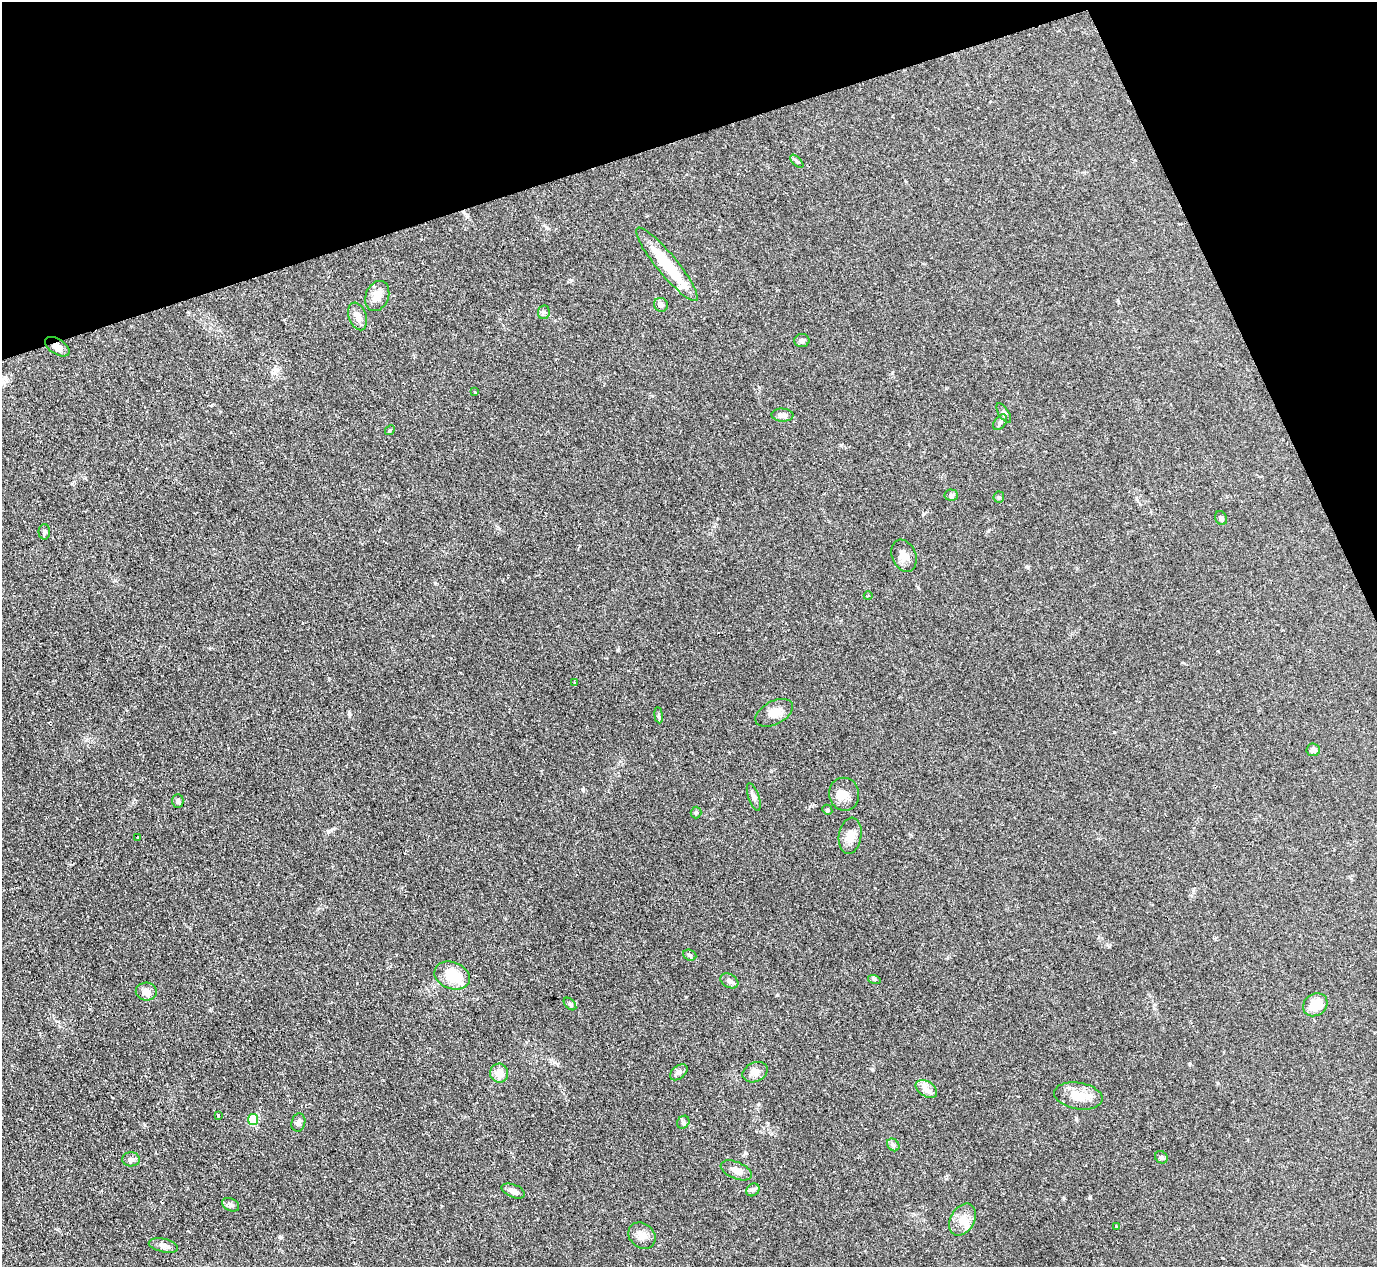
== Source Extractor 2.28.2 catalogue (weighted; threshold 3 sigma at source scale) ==
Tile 3 of 4 x 4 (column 3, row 1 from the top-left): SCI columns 2751-4125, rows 3947-5211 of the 5506 x 5493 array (HDU 1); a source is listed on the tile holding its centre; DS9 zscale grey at full resolution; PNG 1379 x 1269 px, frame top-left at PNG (2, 2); each listed source drawn as its Kron ellipse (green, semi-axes under 4 px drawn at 4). Shown black and unused: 17% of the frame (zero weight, under 2 of 3 exposures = <1% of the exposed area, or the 3 px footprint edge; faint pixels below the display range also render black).
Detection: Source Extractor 2.28.2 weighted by HDU 2 'WHT'; one run over the whole footprint, this tile lists its part. Background 0.0744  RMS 0.0056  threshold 0.025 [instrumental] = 3 sigma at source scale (4.5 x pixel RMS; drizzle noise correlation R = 1.50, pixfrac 1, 0.05/0.05 arcsec/px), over >= 5 px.
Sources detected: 58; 1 cosmic-ray / hot-pixel residue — neither listed nor drawn; the other 57 listed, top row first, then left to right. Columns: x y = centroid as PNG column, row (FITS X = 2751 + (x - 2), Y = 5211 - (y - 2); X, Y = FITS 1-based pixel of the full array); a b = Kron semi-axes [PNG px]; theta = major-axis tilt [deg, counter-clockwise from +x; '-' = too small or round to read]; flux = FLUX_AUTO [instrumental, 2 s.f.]
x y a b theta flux
797 161 8 3 -45 0.83
667 264 47 10 -50 27
377 296 16 11 67 6.6
661 305 7 6 - 1.8
544 312 7 6 - 1.2
358 316 14 8 -71 4.2
802 340 7 6 - 1.2
57 347 14 7 -32 3.4
474 392 3 3 - 0.66
1004 413 11 5 -57 1.4
782 415 11 6 -4 2.7
1000 422 9 5 54 1.5
390 430 5 4 - 0.69
951 495 7 5 -5 1.1
999 497 5 5 - 0.8
1221 518 7 5 -63 1.3
44 532 8 5 90 1.2
904 556 17 12 -67 4.2
868 596 4 3 - 0.49
575 682 3 3 - 0.61
774 713 20 11 28 5.8
659 715 8 4 -82 1
1313 750 7 6 - 1.8
844 794 16 15 - 6
754 797 14 5 -70 2.2
178 801 7 5 89 1.4
827 810 5 4 - 0.72
696 813 6 5 - 0.85
850 836 18 11 81 6.4
138 837 3 2 - 0.38
690 955 7 5 -22 1.1
452 976 18 13 -20 18
874 979 6 4 -18 0.79
729 981 9 6 -30 2.1
146 992 10 9 - 3.9
570 1004 7 4 -45 1
1315 1005 13 10 37 10
679 1072 10 6 39 1.8
755 1072 13 9 24 3.4
499 1073 9 9 - 6.1
926 1089 12 7 -33 3.3
1078 1096 24 13 -10 10
218 1115 3 2 - 1.1
253 1120 5 5 - 25
683 1122 7 5 48 1.1
298 1123 9 7 75 2
893 1145 7 5 -46 1.2
1161 1157 7 5 -40 1.2
131 1159 9 7 1 1.9
736 1170 16 8 -22 3.9
753 1190 7 6 - 1.3
513 1191 12 6 -21 2.7
231 1205 9 6 -26 1.7
962 1220 17 11 61 7
1116 1226 3 2 - 0.49
642 1236 14 12 -41 4.6
163 1245 15 6 -13 3
Overlapping masked pixels (flux is a lower limit): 1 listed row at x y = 57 347
Unlisted compact peaks at least as high as the median listed source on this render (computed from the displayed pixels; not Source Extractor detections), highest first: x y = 1090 1197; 349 713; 1114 732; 583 790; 1028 567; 618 650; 435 583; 1109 947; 571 280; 872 1070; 1064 1198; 1189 1064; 328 832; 892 373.